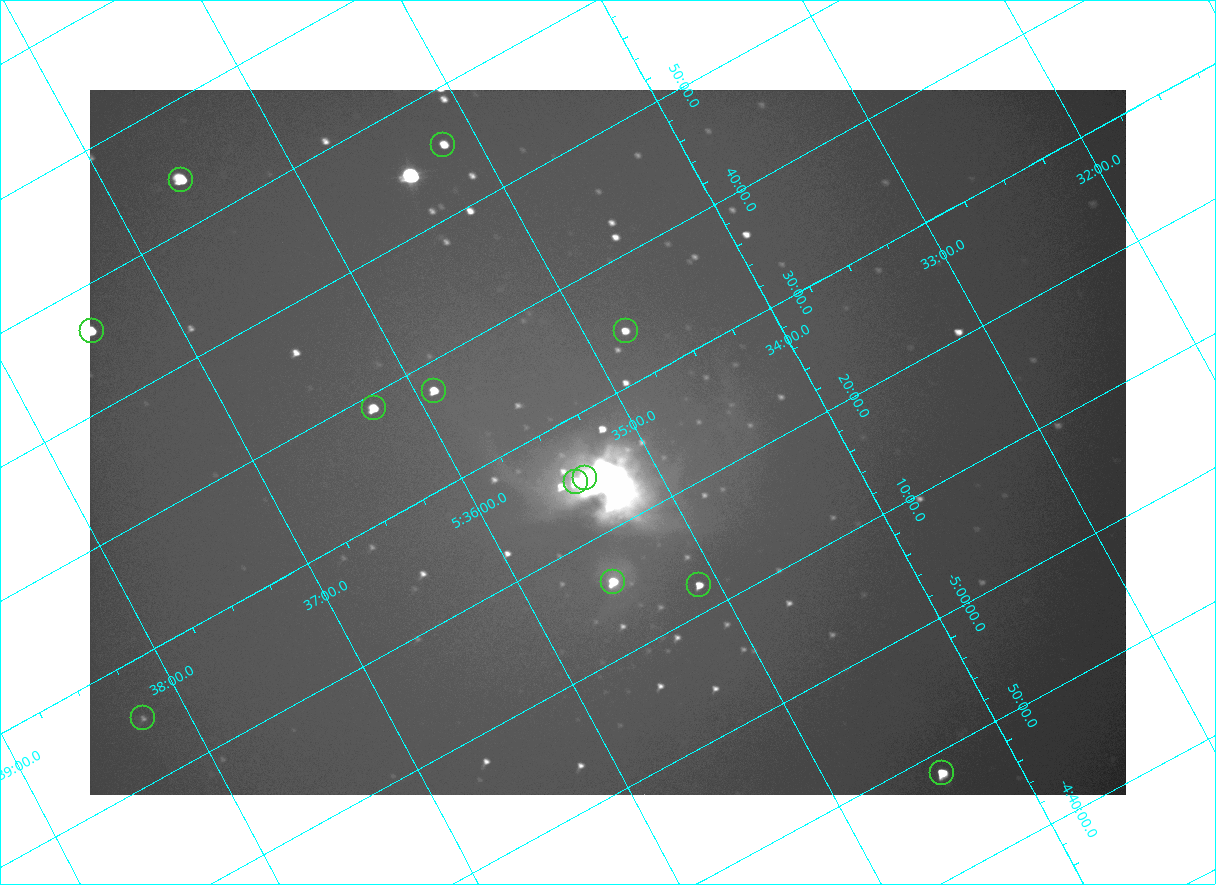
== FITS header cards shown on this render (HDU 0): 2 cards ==
NAXIS1  =                 2072
NAXIS2  =                 1410

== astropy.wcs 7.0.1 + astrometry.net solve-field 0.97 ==
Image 2072 x 1410 px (HDU 0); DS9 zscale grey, zoomed out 1/2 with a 90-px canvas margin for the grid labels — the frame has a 2x2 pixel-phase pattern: the four 2x2 pixel phases sit at different levels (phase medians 120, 132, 132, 207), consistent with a one-shot-colour (mosaic) sensor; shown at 1/2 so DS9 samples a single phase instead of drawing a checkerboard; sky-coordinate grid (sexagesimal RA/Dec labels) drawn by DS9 from the SOLVED WCS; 12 Tycho-2 reference stars matched to detected sources circled (green)
Header WCS: none
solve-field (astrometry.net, Tycho-2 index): SOLVED blind (the file carries no WCS)
Solved WCS: RA---TAN-SIP/DEC--TAN-SIP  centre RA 05:35:10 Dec -05:27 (83.79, -5.44 deg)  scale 2.55 arcsec/px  FOV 88.1' x 59.8'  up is -152 deg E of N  parity flipped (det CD > 0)
(file carries no celestial WCS; the grid is the blind solution)
Tycho-2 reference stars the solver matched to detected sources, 12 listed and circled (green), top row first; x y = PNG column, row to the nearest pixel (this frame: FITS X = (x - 90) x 2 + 1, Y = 1410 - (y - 90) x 2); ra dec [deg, ICRS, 3 dp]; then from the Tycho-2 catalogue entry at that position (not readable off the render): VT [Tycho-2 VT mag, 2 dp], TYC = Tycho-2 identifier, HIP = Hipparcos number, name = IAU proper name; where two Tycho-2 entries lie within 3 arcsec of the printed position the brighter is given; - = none
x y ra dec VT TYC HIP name
443 144 83.796 -5.927 7.42 4778-1370-1 - -
181 180 84.149 -6.065 5.71 4778-1379-1 26345 -
626 330 83.696 -5.571 8.07 4774-809-1 - -
92 331 84.364 -5.938 5.99 4778-1343-1 26427 -
434 390 83.975 -5.628 7.32 4778-1369-1 - -
374 408 84.063 -5.648 6.51 4778-1378-1 26314 -
585 478 83.845 -5.416 5.03 4774-933-1 26235 -
576 482 83.860 -5.417 6.19 4774-934-1 - -
613 582 83.881 -5.267 6.87 4774-906-1 26258 -
699 585 83.776 -5.204 7.81 4774-915-1 - -
143 718 84.560 -5.420 9.92 4775-402-1 - -
942 773 83.600 -4.804 6.81 4774-926-1 26137 -